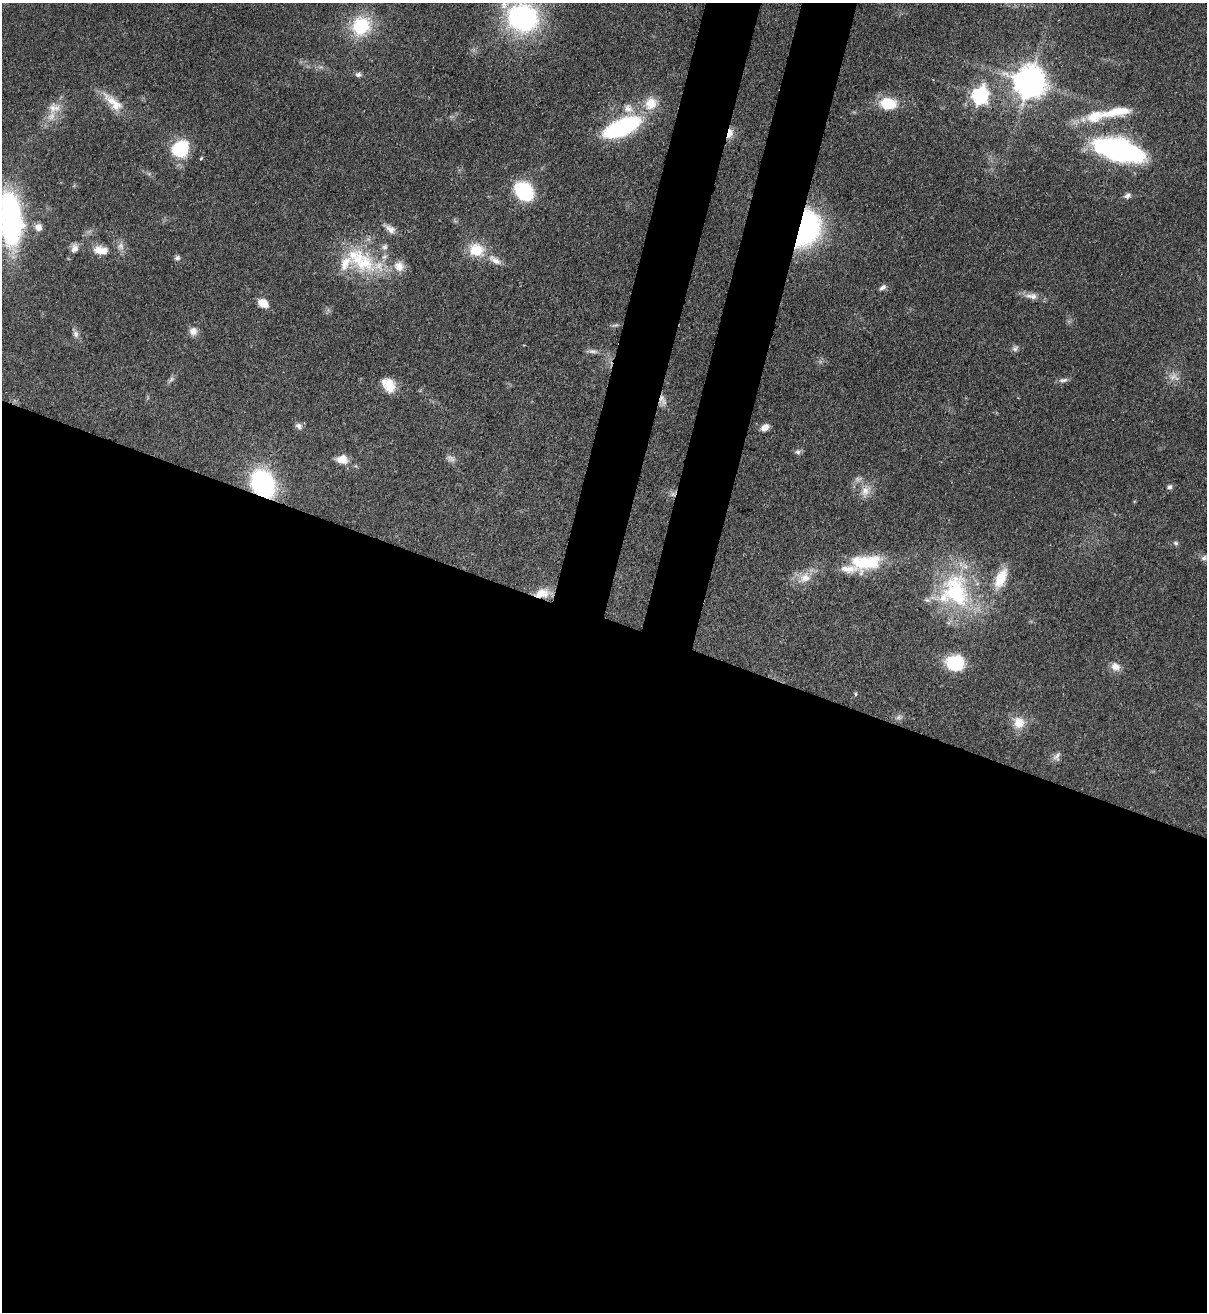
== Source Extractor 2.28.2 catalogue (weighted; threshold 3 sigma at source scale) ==
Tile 14 of 4 x 4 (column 2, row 4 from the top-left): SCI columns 1549-2753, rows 36-1345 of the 5380 x 5306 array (HDU 1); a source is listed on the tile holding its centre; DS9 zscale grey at full resolution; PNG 1209 x 1314 px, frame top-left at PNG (2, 3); no overlay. Shown black and unused: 57% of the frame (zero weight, under 3 of 4 exposures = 7% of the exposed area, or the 3 px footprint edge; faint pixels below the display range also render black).
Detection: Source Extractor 2.28.2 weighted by HDU 2 'WHT'; one run over the whole footprint, this tile lists its part. Background 0.0854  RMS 0.004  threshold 0.0178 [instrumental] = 3 sigma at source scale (4.5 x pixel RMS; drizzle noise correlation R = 1.50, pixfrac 1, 0.05/0.05 arcsec/px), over >= 5 px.
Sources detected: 72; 1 inside a brighter object's white glare — not listed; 8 inside a brighter listed object's ellipse — not listed separately; the other 63 listed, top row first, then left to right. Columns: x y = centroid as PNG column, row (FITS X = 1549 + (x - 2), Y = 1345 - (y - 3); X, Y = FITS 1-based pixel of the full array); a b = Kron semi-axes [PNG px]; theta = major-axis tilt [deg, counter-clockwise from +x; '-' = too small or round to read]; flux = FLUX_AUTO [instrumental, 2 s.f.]
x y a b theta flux
523 18 31 26 -19 67
361 26 23 21 57 21
358 74 8 6 14 1.2
1029 82 10 10 - 790
980 95 8 7 - 120
113 102 35 12 -44 8
651 103 18 16 70 7.4
888 104 16 11 -4 13
54 108 18 11 2 4.5
628 108 13 11 -70 3.4
1117 112 43 12 10 12
621 127 29 12 23 61
730 133 13 7 70 2.9
180 149 15 12 47 27
1118 150 33 15 -17 120
523 191 13 10 -47 47
1127 196 8 6 18 1.5
11 221 45 18 -86 98
38 227 9 8 - 2.3
390 229 15 8 -35 2.8
807 229 40 24 72 58
121 246 11 9 -76 2.3
75 248 12 9 74 2.1
101 250 22 12 -8 6.1
476 250 19 16 -17 10
177 258 7 7 - 1.1
495 260 21 8 -33 3.6
364 263 34 34 - 28
399 266 15 13 -50 4.7
883 287 10 6 33 1.3
1032 296 19 8 -4 3.1
263 303 10 7 -31 6
193 331 11 10 - 2.6
76 334 11 6 -84 1.5
1015 348 8 7 - 1.2
593 351 12 6 -9 1.6
1173 376 12 8 41 2.6
171 379 10 5 57 1.1
1063 380 13 5 4 1.4
389 385 17 12 -52 7.2
661 398 14 7 69 2.5
298 426 10 7 -39 1.5
765 427 10 7 34 2.5
798 452 8 6 0 1.1
450 458 13 7 -32 1.7
342 459 11 9 -8 5.3
263 484 22 18 -62 61
1170 487 7 6 - 0.94
865 491 15 12 57 4.5
673 494 7 4 0 1.1
1176 543 7 5 -3 0.76
1204 558 8 6 43 1.1
868 562 36 19 8 18
805 578 17 13 20 5.5
1001 578 28 12 66 9.8
956 592 55 39 -73 47
542 593 19 11 11 5.9
955 663 19 16 -12 17
1115 667 13 10 -34 3.1
855 694 5 3 - 0.48
899 717 8 6 1 1.2
1019 723 16 15 - 5.8
1057 756 13 8 50 1.8
Overlapping masked pixels (flux is a lower limit): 6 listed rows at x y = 730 133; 807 229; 661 398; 263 484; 673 494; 542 593
Isophote crosses this tile's border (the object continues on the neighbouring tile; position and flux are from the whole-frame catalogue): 2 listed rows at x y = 523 18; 11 221